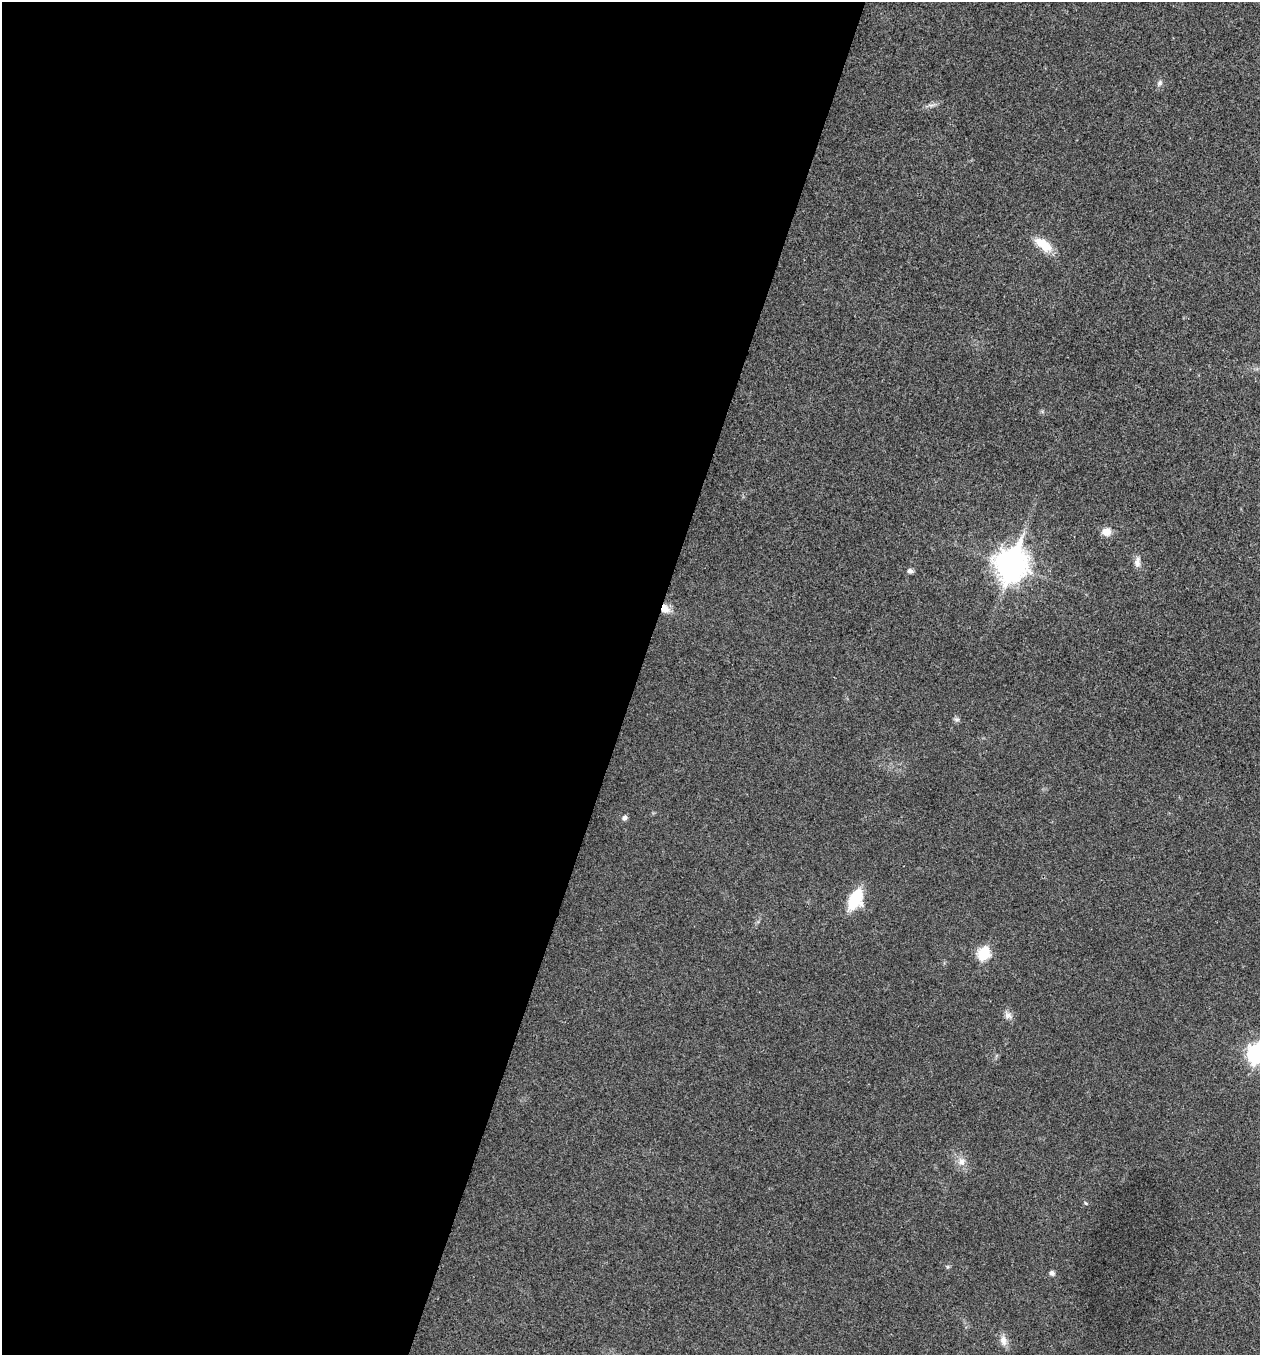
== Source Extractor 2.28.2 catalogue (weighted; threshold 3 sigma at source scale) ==
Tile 5 of 4 x 4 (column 1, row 2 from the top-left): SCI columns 136-1393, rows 2710-4062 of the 5432 x 5417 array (HDU 1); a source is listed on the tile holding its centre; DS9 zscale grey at full resolution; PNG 1262 x 1357 px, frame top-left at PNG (2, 2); no overlay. Shown black and unused: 51% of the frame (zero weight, under 3 of 4 exposures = <1% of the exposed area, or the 3 px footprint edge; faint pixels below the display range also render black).
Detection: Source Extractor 2.28.2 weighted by HDU 2 'WHT'; one run over the whole footprint, this tile lists its part. Background 0.0246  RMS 0.0041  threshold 0.0184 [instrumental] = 3 sigma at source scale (4.5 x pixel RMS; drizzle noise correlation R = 1.50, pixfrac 1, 0.05/0.05 arcsec/px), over >= 5 px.
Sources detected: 17; all 17 listed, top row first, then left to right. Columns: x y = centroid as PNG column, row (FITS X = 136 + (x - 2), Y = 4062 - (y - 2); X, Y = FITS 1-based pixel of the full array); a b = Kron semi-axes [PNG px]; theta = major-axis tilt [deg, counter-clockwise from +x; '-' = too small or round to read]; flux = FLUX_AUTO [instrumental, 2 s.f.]
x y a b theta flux
1159 83 9 6 64 1.2
1043 244 25 11 -36 7.9
1107 532 10 9 - 3.6
1137 562 14 8 82 2.4
1011 565 12 10 69 590
910 571 8 6 -1 1.2
665 609 11 10 - 3.9
957 719 8 4 -8 0.81
624 818 7 6 - 1.2
855 900 19 11 63 19
983 954 7 6 - 32
1008 1016 10 9 - 2
1256 1054 9 7 72 140
961 1161 12 8 -77 2.9
1085 1203 6 4 -85 0.49
1052 1273 6 6 - 1.1
1003 1340 15 9 -79 2.9
Overlapping masked pixels (flux is a lower limit): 1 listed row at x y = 665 609
Isophote crosses this tile's border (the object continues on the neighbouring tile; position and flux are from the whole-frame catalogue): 1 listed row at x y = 1256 1054